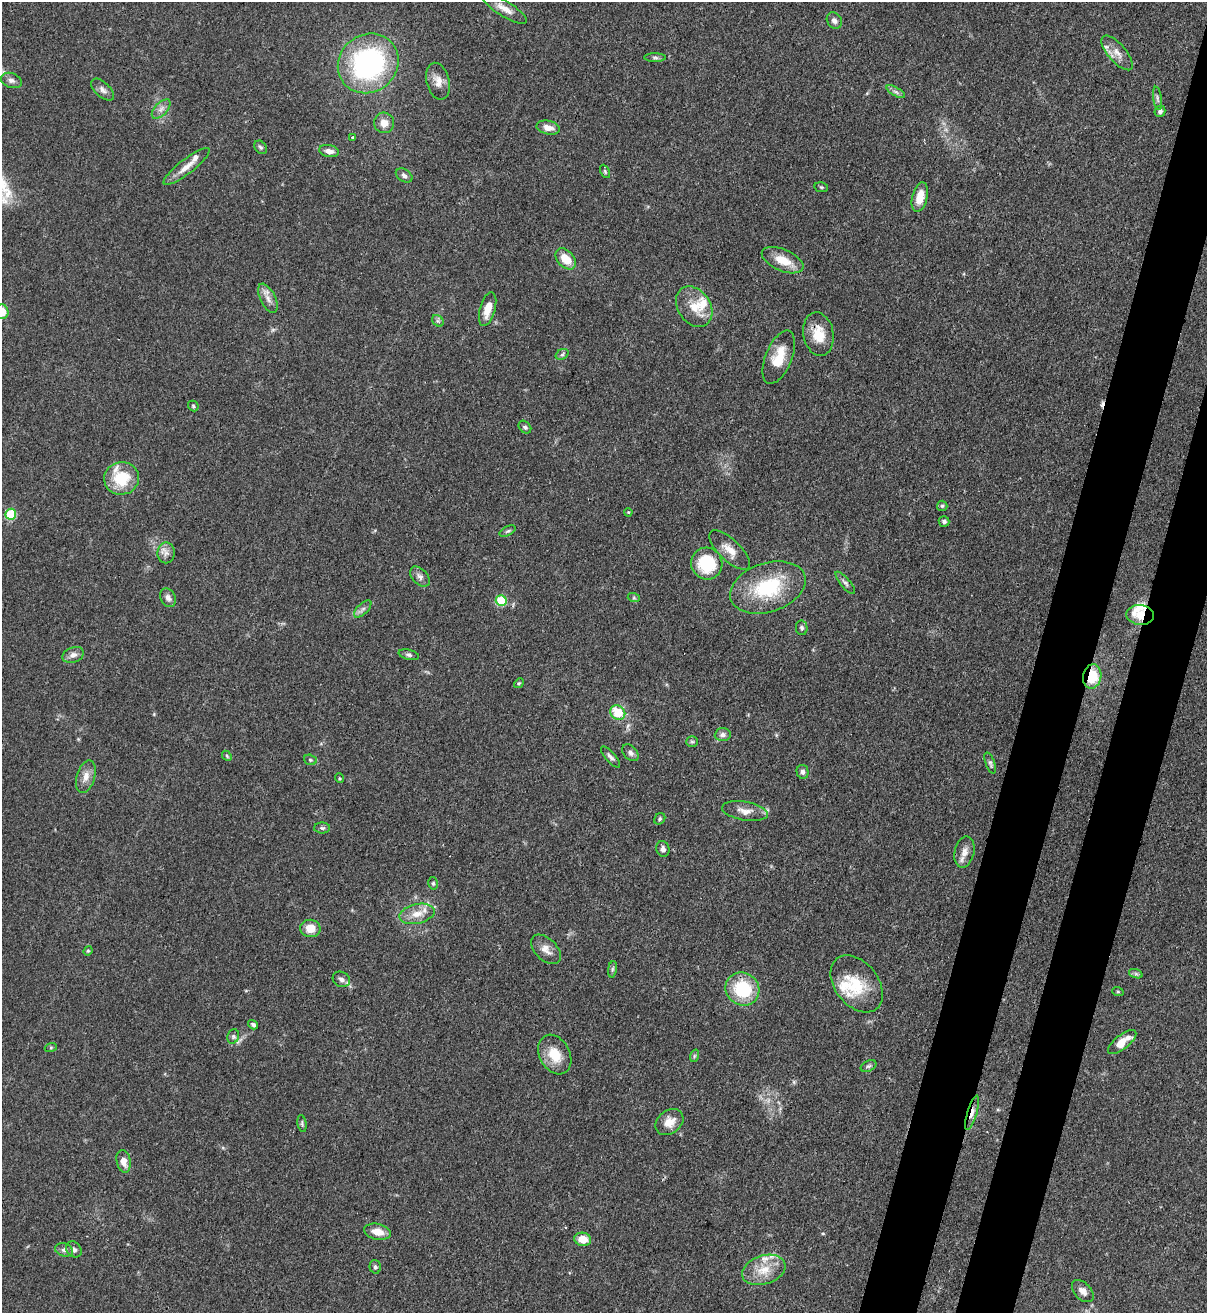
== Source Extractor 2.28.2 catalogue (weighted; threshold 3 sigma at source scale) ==
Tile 10 of 4 x 4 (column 2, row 3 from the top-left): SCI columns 1423-2627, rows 1341-2651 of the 5380 x 5305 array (HDU 1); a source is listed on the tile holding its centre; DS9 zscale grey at full resolution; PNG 1209 x 1315 px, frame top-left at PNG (2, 2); each listed source drawn as its Kron ellipse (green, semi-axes under 4 px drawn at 4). Shown black and unused: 7% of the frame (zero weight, under 3 of 4 exposures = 7% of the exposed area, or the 3 px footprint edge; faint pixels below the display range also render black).
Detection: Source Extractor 2.28.2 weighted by HDU 2 'WHT'; one run over the whole footprint, this tile lists its part. Background 0.102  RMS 0.0041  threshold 0.0186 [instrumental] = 3 sigma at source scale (4.5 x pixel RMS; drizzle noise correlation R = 1.50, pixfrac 1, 0.05/0.05 arcsec/px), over >= 5 px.
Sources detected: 111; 1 cosmic-ray / hot-pixel residue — neither listed nor drawn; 9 inside a brighter listed object's ellipse — not listed separately; the other 101 listed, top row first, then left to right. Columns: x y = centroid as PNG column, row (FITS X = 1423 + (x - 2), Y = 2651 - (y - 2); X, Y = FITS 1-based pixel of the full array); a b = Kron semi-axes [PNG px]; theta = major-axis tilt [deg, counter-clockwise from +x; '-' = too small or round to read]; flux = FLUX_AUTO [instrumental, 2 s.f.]
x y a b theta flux
504 8 26 7 -32 4.2
834 20 9 7 -54 1.8
1117 53 21 9 -49 4.4
655 58 11 4 -1 0.96
368 63 31 28 39 79
11 80 11 7 -18 1.8
438 81 19 11 -75 4.1
103 90 14 7 -42 2
896 92 10 4 -30 1.3
1157 98 12 4 -83 1
161 109 12 6 47 2
1160 111 5 5 - 1.2
384 123 10 10 - 4.3
548 128 12 7 -11 3.4
352 137 3 3 - 1.1
261 147 7 5 -50 0.92
329 151 10 6 -11 2.5
187 166 28 7 38 4.8
605 171 7 4 -64 0.62
404 175 9 6 -31 1.4
821 187 7 5 -11 0.65
920 197 15 7 76 6.4
566 259 12 8 -48 7.1
783 260 22 11 -23 7.8
268 298 16 7 -64 3
694 307 22 16 -56 8.1
488 309 17 7 74 5.3
2 312 7 6 - 5.5
438 321 6 5 - 0.84
818 334 22 15 -80 8.8
562 354 7 5 31 0.91
779 357 28 13 68 10
193 406 6 4 -48 0.61
525 427 7 5 -45 0.9
122 478 17 16 - 15
942 506 5 5 - 0.63
628 512 4 3 - 0.38
11 514 5 5 - 26
944 521 5 5 - 1
508 531 9 4 27 0.84
730 550 26 10 -44 5.7
166 553 10 8 89 2.4
707 564 16 15 - 21
420 577 12 7 -47 1.8
845 583 14 5 -50 1.3
768 587 39 24 18 29
168 598 10 7 -62 2
634 598 6 4 -18 0.62
501 601 5 5 - 22
363 609 11 5 45 1.4
1140 615 13 10 -5 7.2
802 628 7 6 - 0.98
73 655 11 7 19 2.3
409 655 10 5 -14 1.1
1092 676 12 9 81 13
519 683 5 4 - 0.55
618 713 8 6 -39 10
723 734 8 6 5 1.7
692 742 6 5 - 0.73
630 753 9 6 -46 1.6
227 756 5 4 - 0.56
611 757 13 5 -49 1.4
310 760 6 5 - 0.73
990 763 11 4 -69 1
803 772 7 6 - 1.4
86 777 17 9 73 3.7
339 778 5 3 - 0.42
745 811 23 9 -10 4.6
660 819 6 5 - 0.64
322 828 8 5 -1 0.94
663 849 8 6 -75 1.8
964 852 16 9 78 3.4
433 883 6 5 - 0.73
417 914 18 9 13 5.3
310 928 10 8 -9 5.8
546 949 18 11 -44 3.8
88 951 5 4 - 0.47
612 969 8 4 82 0.83
1136 974 7 4 -18 0.81
341 979 9 7 -29 1.7
857 984 32 21 -52 16
742 989 17 16 - 22
1118 992 6 3 -19 0.43
253 1025 5 4 - 0.97
233 1036 7 5 71 0.93
1122 1042 17 7 39 6.2
51 1047 6 4 20 0.5
555 1055 21 15 -61 9.5
694 1056 6 4 72 0.68
868 1066 8 5 26 0.93
972 1113 18 4 73 3.1
669 1122 15 11 36 4.8
302 1123 8 4 -81 0.76
124 1161 11 7 -78 3.7
377 1232 13 8 -11 4.8
583 1239 8 6 -11 6
74 1249 9 7 -49 1.5
64 1250 9 6 -18 1.6
375 1267 7 5 -75 0.85
764 1270 22 14 18 8.6
1083 1291 13 8 -46 2.5
Overlapping masked pixels (flux is a lower limit): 4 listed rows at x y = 818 334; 1140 615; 1092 676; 972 1113
Isophote crosses this tile's border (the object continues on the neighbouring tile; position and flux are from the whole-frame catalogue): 1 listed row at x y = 2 312